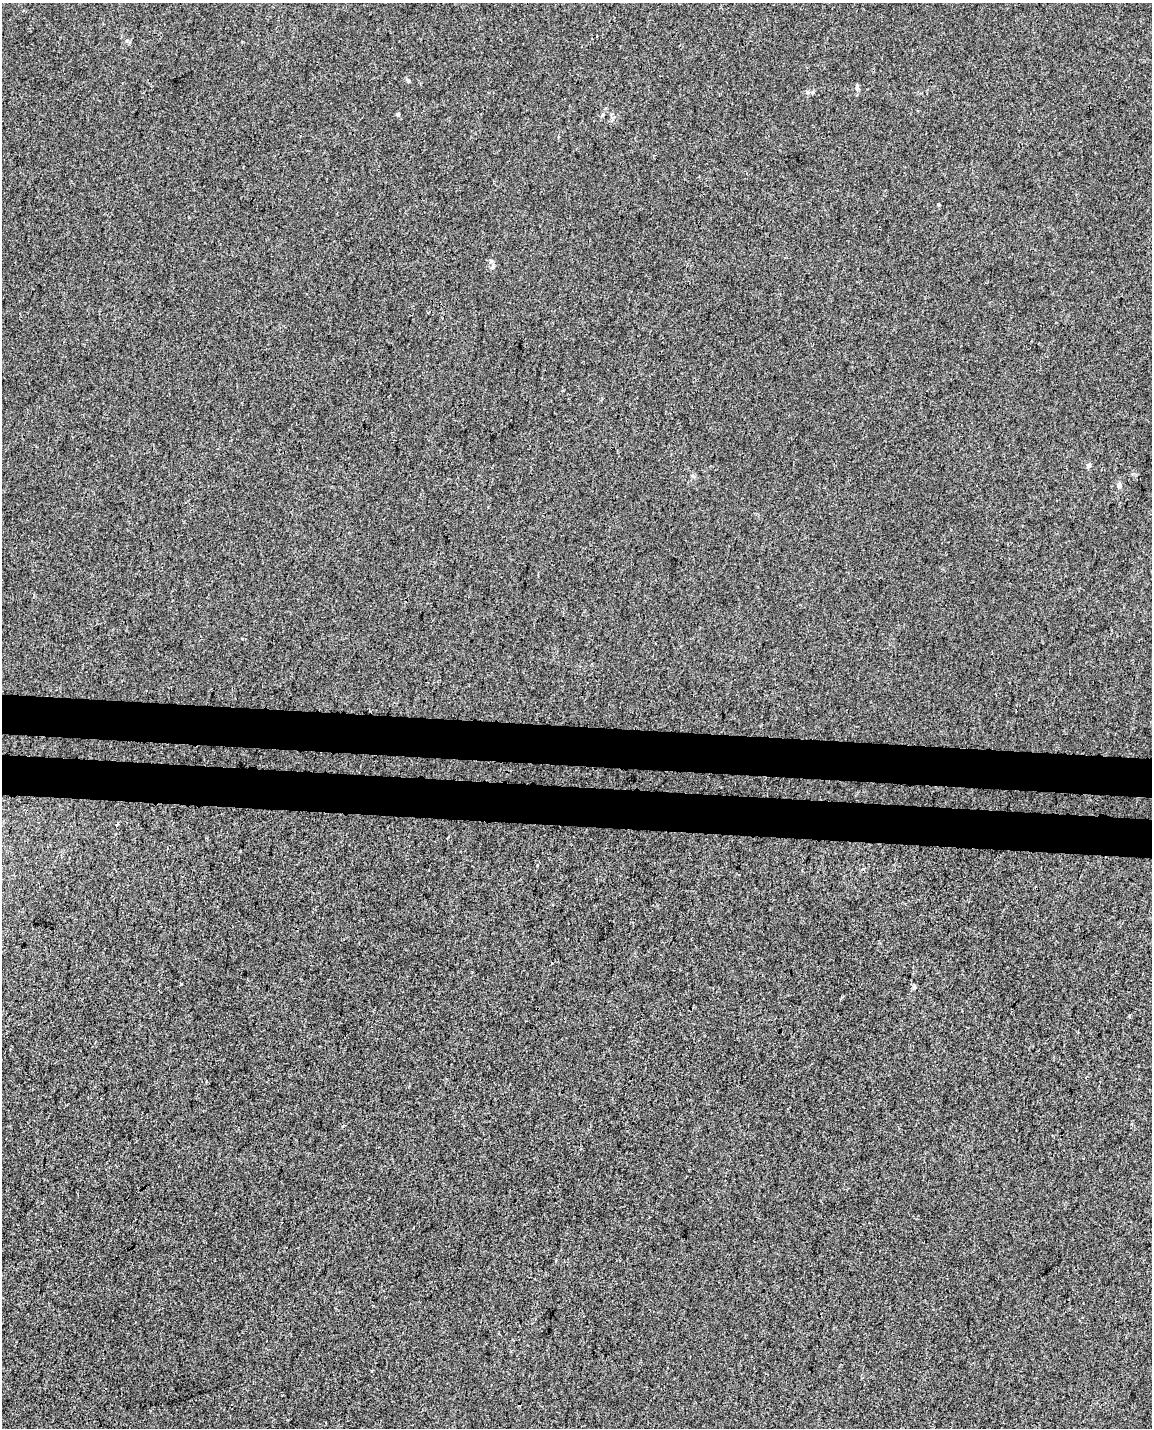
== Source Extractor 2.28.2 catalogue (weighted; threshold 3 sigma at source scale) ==
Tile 7 of 4 x 3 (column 3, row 2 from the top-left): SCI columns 2319-3468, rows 1768-3193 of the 4626 x 4904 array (HDU 1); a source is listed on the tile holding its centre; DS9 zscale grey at full resolution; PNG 1154 x 1430 px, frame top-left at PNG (2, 3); no overlay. Shown black and unused: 6% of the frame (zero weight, under 3 of 4 exposures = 5% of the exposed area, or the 3 px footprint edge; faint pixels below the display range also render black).
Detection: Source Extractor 2.28.2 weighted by HDU 2 'WHT'; one run over the whole footprint, this tile lists its part. Background -7.69e-04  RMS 0.005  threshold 0.0223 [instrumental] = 3 sigma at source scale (4.5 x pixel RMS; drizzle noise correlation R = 1.50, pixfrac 1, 0.0396/0.0396 arcsec/px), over >= 5 px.
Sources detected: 8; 1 cosmic-ray / hot-pixel residue — not listed; the other 7 listed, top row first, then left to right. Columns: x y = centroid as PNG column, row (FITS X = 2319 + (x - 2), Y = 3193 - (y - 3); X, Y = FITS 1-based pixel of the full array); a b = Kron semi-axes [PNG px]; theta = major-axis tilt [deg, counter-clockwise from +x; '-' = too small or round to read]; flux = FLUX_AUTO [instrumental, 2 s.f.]
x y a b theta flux
408 80 6 3 -19 0.65
857 87 9 5 -78 1.1
812 92 6 4 -17 0.7
398 114 5 4 - 0.58
1088 465 7 5 35 1
1119 485 8 5 86 1.4
915 987 6 4 -88 0.66